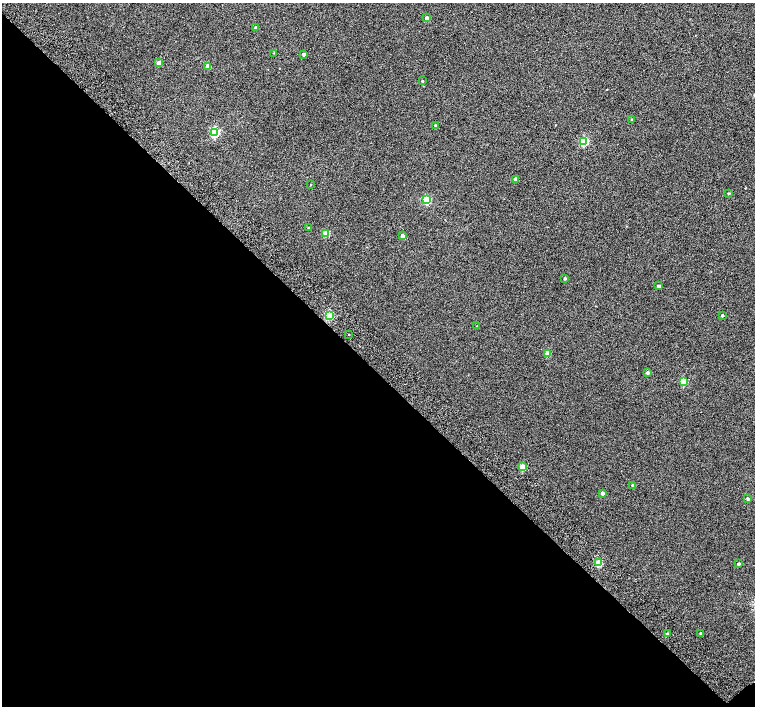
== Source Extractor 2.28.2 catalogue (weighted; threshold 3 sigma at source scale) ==
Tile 14 of 4 x 4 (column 2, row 4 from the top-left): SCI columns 1557-3062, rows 264-1671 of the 6118 x 6093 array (HDU 1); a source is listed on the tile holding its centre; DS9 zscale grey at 2 x 2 block average (1 PNG px = mean of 2 x 2 image px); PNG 757 x 708 px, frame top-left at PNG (2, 3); each listed source drawn as its Kron ellipse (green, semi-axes under 4 px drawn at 4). Shown black and unused: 48% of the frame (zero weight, under 2 of 3 exposures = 3% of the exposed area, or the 3 px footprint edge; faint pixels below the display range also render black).
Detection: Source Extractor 2.28.2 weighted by HDU 2 'WHT'; one run over the whole footprint, this tile lists its part. Background 0.0524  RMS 0.052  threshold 0.234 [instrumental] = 3 sigma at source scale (4.5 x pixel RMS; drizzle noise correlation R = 1.50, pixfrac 1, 0.0396/0.0396 arcsec/px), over >= 5 px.
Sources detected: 35; all 35 listed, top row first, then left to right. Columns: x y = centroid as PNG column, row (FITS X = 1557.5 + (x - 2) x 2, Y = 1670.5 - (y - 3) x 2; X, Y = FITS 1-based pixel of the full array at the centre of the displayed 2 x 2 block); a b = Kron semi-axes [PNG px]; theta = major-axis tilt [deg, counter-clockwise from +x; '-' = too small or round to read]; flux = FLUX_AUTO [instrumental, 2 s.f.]
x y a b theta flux
427 18 3 2 - 53
255 27 2 2 - 12
274 53 2 2 - 4.5
304 54 2 2 - 29
159 63 3 3 - 130
208 66 3 3 - 76
422 81 2 2 - 12
632 120 3 2 - 12
435 125 2 2 - 12
215 132 3 3 - 850
584 141 3 3 - 590
516 179 3 2 - 53
311 184 2 2 - 4.6
729 193 3 2 - 9.8
427 200 3 3 - 470
308 227 2 2 - 6.9
326 233 3 3 - 270
402 236 3 3 - 86
565 278 3 2 - 13
659 286 3 2 - 20
329 315 3 3 - 600
722 315 2 2 - 16
477 326 3 2 - 5.1
348 334 2 2 - 5.4
547 353 3 3 - 150
648 373 3 3 - 29
683 381 3 3 - 340
523 467 3 3 - 260
633 485 2 2 - 18
602 493 2 2 - 36
748 499 3 3 - 21
598 563 3 3 - 330
738 564 3 3 - 19
701 633 2 2 - 16
667 634 3 2 - 16